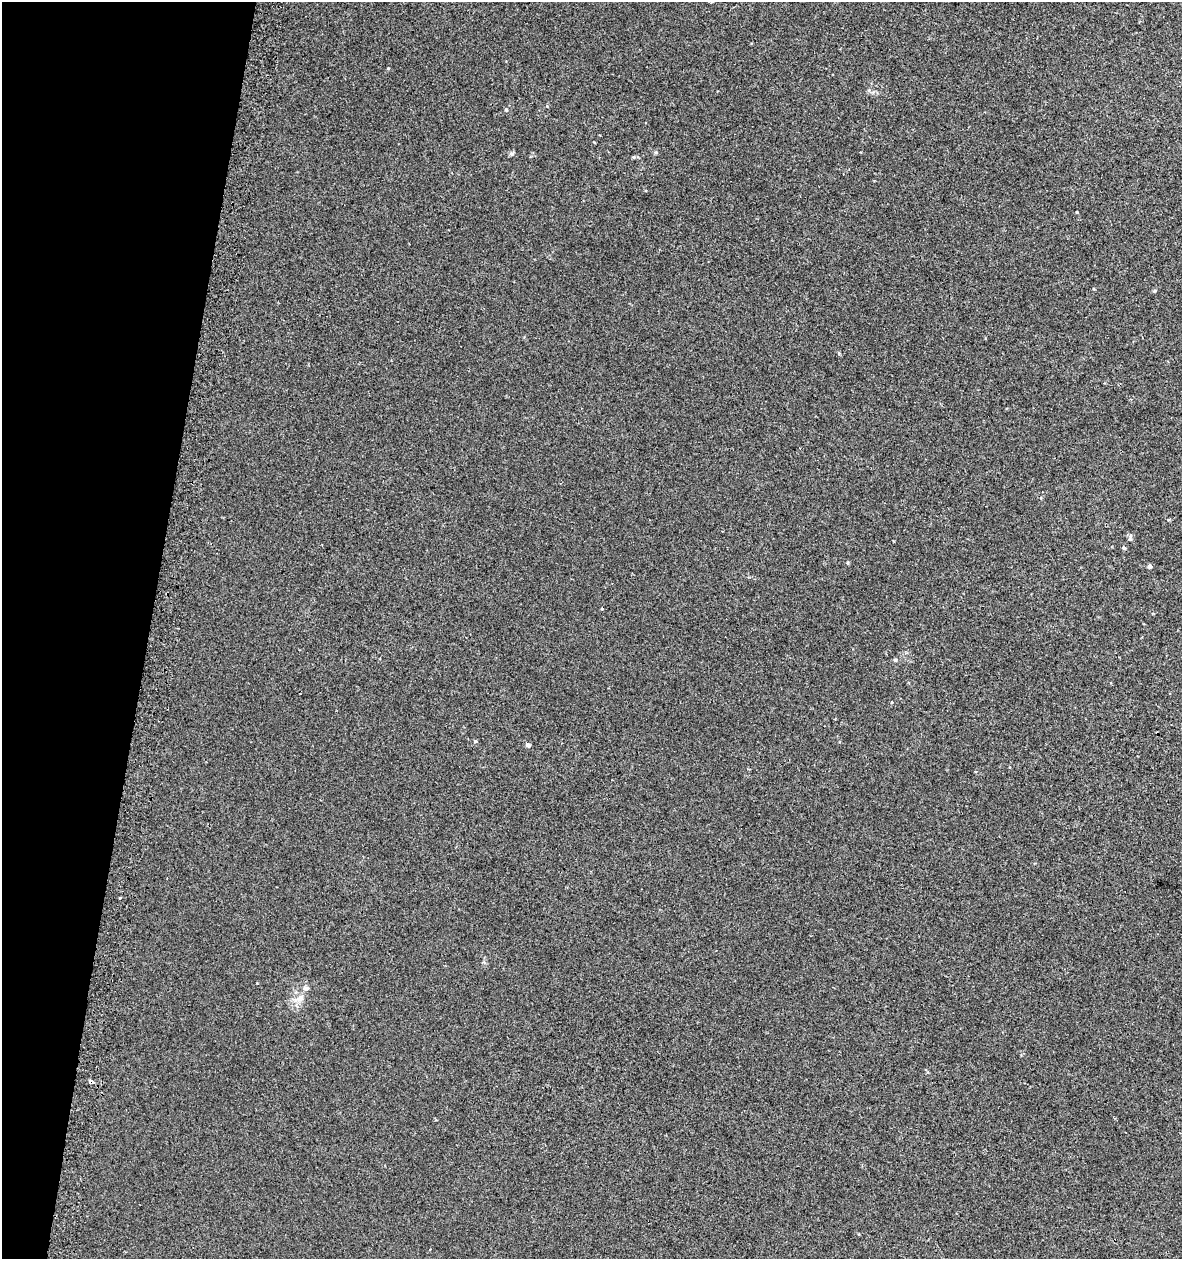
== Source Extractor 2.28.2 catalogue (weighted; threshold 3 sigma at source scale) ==
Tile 9 of 4 x 4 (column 1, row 3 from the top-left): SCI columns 332-1511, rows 1300-2556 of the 5318 x 5112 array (HDU 1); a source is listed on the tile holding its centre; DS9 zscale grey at full resolution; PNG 1184 x 1261 px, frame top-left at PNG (2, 2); no overlay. Shown black and unused: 13% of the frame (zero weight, under 2 of 3 exposures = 3% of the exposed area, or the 3 px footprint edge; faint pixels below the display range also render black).
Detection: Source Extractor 2.28.2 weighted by HDU 2 'WHT'; one run over the whole footprint, this tile lists its part. Background 0.00179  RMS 0.0054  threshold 0.0245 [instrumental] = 3 sigma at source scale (4.5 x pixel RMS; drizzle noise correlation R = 1.50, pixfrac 1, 0.0396/0.0396 arcsec/px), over >= 5 px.
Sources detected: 17; all 17 listed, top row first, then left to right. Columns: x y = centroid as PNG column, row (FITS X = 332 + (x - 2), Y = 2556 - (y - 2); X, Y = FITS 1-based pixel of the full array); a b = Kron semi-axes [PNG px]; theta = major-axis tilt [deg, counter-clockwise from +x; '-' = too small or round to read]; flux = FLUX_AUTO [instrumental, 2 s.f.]
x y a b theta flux
388 68 4 3 - 0.43
506 110 5 4 - 0.67
512 153 7 6 - 1
634 157 5 5 - 0.63
1077 212 3 2 - 0.46
1169 519 5 3 - 0.47
1130 539 9 5 85 1.3
1123 548 5 4 - 0.66
847 563 5 3 - 0.53
1150 566 4 4 - 1.3
602 609 4 2 - 0.38
475 741 4 4 - 0.71
528 745 5 4 - 1.8
120 898 3 3 - 1.5
306 988 7 6 - 1.5
300 998 11 8 28 3.7
93 1082 4 3 - 5.2
Overlapping masked pixels (flux is a lower limit): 1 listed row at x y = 93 1082